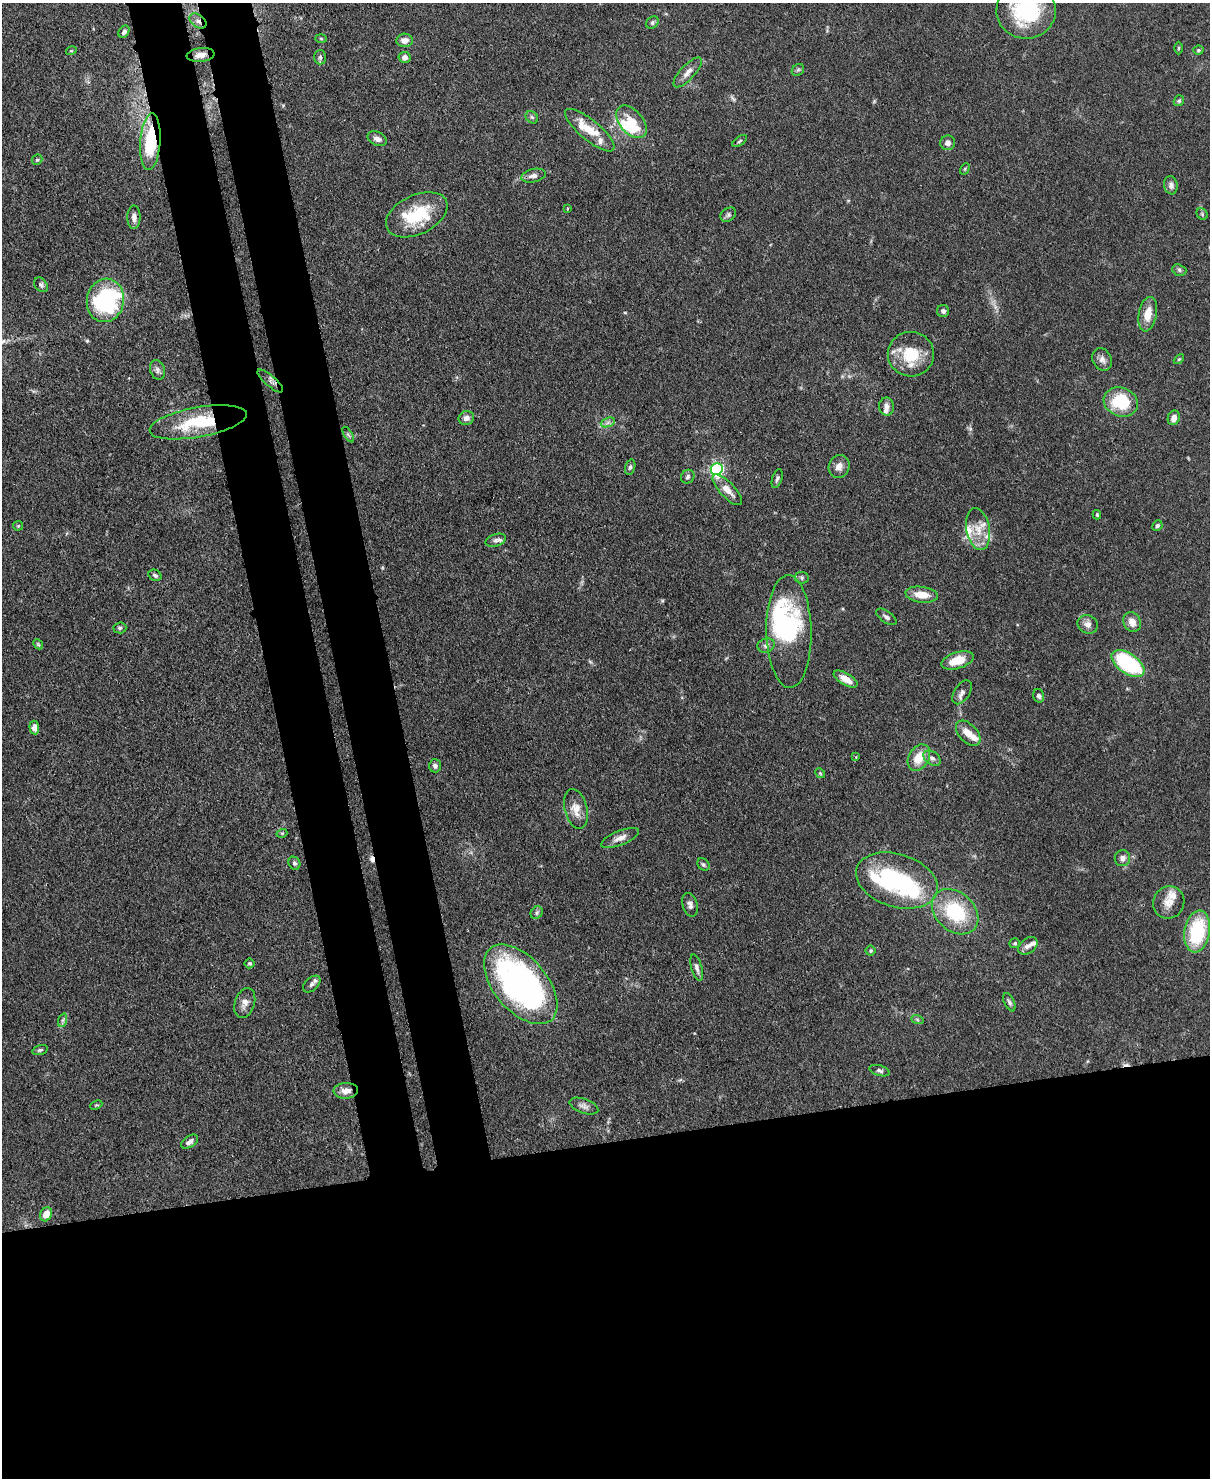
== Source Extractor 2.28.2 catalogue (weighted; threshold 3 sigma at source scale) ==
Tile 11 of 4 x 3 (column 3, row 3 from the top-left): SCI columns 2495-3702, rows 211-1686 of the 4987 x 4969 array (HDU 1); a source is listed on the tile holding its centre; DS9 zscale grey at full resolution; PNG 1212 x 1480 px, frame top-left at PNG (2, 3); each listed source drawn as its Kron ellipse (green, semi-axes under 4 px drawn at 4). Shown black and unused: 30% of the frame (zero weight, under 3 of 4 exposures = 9% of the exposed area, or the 3 px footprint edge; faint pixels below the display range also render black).
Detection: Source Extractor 2.28.2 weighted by HDU 2 'WHT'; one run over the whole footprint, this tile lists its part. Background 0.072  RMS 0.0041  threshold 0.0183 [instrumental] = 3 sigma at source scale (4.5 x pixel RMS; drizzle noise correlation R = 1.50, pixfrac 1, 0.05/0.05 arcsec/px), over >= 5 px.
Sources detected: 131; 1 too faint to see at this stretch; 4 inside a brighter object's white glare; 2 cosmic-ray / hot-pixel residue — neither listed nor drawn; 13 inside a brighter listed object's ellipse — not listed separately; the other 111 listed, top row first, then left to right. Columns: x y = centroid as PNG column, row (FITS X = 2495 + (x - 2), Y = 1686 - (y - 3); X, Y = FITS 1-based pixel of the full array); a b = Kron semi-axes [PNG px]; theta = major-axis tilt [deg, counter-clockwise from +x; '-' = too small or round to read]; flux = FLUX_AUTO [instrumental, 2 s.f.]
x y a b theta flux
1026 11 30 28 1 40
198 21 9 6 -37 1.9
652 23 7 5 47 0.96
124 32 6 5 - 1.2
321 39 6 4 -2 0.49
405 40 8 6 -2 2.7
1178 48 6 4 89 0.48
1198 50 5 4 - 0.68
71 51 5 3 - 0.39
201 55 14 7 6 3
320 57 7 6 - 0.87
405 57 6 5 - 2.2
798 70 7 5 42 0.74
688 72 19 7 47 3
1179 101 6 5 - 0.77
532 117 7 5 -44 0.91
631 122 19 11 -50 11
590 130 31 10 -40 10
377 139 10 6 -25 2.3
740 141 8 3 34 0.63
150 142 28 10 86 26
947 143 7 7 - 2.1
37 160 5 5 - 0.64
965 169 6 4 61 0.49
533 176 12 6 12 2.1
1171 185 9 6 -81 1.7
567 208 3 3 - 0.86
1202 214 6 5 - 0.64
417 215 33 19 26 21
728 215 8 6 37 1
134 217 12 6 90 2.6
1179 270 7 5 -18 0.97
41 285 8 6 -49 0.98
105 300 22 18 80 52
943 311 6 6 - 1.3
1148 314 17 9 79 6.5
911 354 23 22 - 16
1102 359 11 9 -60 2.3
1179 359 6 3 44 0.47
157 370 10 7 -72 1.6
270 381 16 5 -41 1.5
1121 402 17 14 -20 21
887 406 9 7 -88 1.9
466 418 8 7 - 2.3
1174 418 7 6 - 2.6
198 422 49 15 10 25
608 422 7 4 20 1.3
348 435 9 4 -58 0.81
630 467 8 5 75 0.94
839 467 12 10 69 2.9
717 469 6 6 - 87
688 477 7 6 - 0.96
777 478 10 5 72 1.1
727 490 20 7 -47 4.7
1097 515 4 3 - 0.53
18 526 5 4 - 0.51
1157 526 5 5 - 0.69
978 529 21 11 -79 6.6
496 540 10 6 17 1.6
155 575 7 5 -30 0.95
802 578 7 6 - 0.88
922 595 16 8 -8 6.5
886 617 12 5 -35 1.2
1132 622 10 8 -61 3.5
1088 624 10 9 - 2.4
120 628 6 5 - 0.79
789 631 56 22 -89 50
38 644 5 4 - 0.51
766 645 9 7 18 1.5
958 660 17 8 17 8.6
1128 664 19 10 -34 37
846 679 13 6 -31 4.7
962 692 13 7 58 2
1039 696 7 5 -74 1.2
34 727 7 5 -84 2.7
968 733 15 9 -46 4.9
856 757 2 2 - 0.35
919 758 14 10 58 8
932 758 9 6 -35 1.6
435 766 6 6 - 1.3
820 773 5 4 - 0.58
576 809 20 11 -76 5
282 833 5 3 - 0.45
620 838 20 7 22 3.1
1122 858 8 8 - 2
294 863 7 5 -61 0.96
703 864 7 5 -44 0.84
897 880 42 26 -17 52
1169 902 16 15 - 5.3
690 905 12 7 -74 1.7
955 912 26 19 -43 28
537 913 7 5 49 0.88
1197 932 21 12 81 29
1015 943 5 5 - 0.62
1028 946 11 7 37 2.1
871 951 5 5 - 0.61
250 963 5 5 - 0.72
697 968 13 5 -74 1.6
312 984 10 6 41 1.4
521 984 47 26 -50 140
1009 1002 10 5 -65 1
245 1003 15 10 71 3
917 1019 6 4 -20 0.69
63 1020 7 4 71 0.94
40 1050 8 5 15 0.83
880 1071 10 5 -17 1.1
346 1091 12 8 3 3.6
96 1105 6 4 23 0.5
584 1106 15 7 -20 2
189 1142 9 5 33 1.6
46 1214 7 5 63 4.6
Overlapping masked pixels (flux is a lower limit): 6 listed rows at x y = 198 21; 201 55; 150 142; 198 422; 521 984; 346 1091
Isophote crosses this tile's border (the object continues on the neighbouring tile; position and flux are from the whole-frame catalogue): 1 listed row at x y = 1026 11